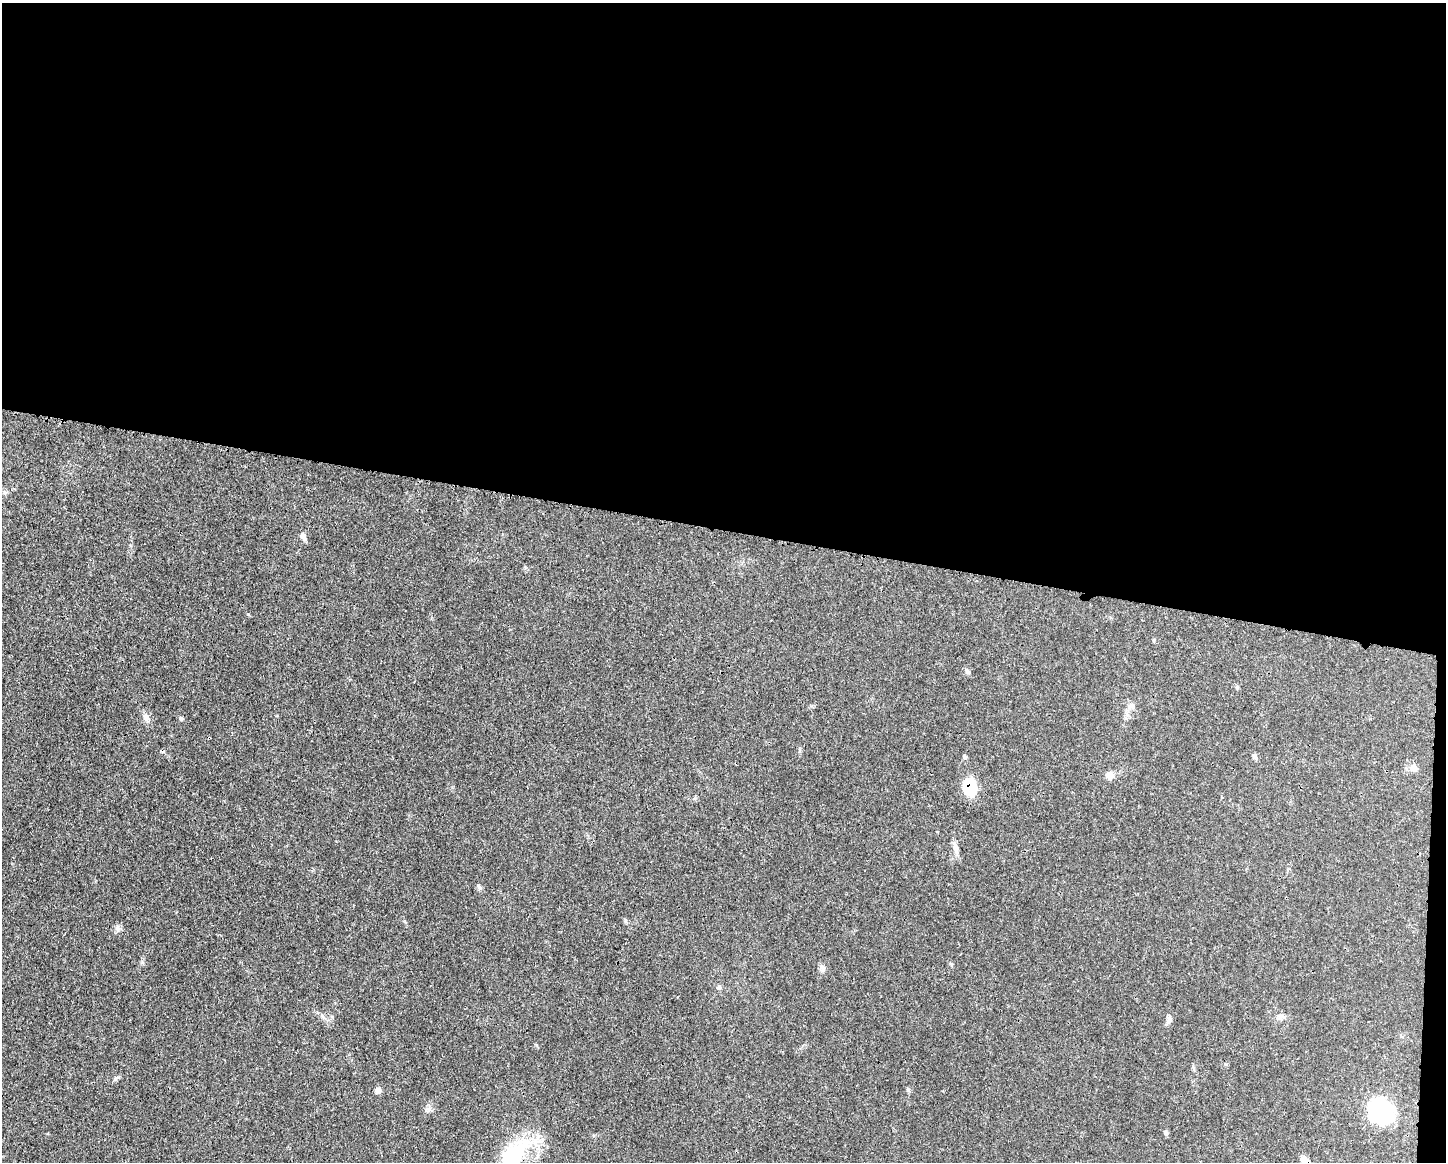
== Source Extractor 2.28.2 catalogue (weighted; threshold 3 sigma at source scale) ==
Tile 3 of 3 x 4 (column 3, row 1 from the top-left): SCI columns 3001-4444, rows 3491-4650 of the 4670 x 4657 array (HDU 1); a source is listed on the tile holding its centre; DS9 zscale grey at full resolution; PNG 1448 x 1164 px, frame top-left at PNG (2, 3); no overlay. Shown black and unused: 46% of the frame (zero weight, under 3 of 4 exposures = <1% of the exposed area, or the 3 px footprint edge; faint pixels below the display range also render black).
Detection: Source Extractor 2.28.2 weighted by HDU 2 'WHT'; one run over the whole footprint, this tile lists its part. Background 0.0206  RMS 0.0023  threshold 0.0102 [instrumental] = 3 sigma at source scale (4.5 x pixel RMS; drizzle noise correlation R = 1.50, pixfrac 1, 0.05/0.05 arcsec/px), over >= 5 px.
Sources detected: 28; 1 cosmic-ray / hot-pixel residue — not listed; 1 inside a brighter listed object's ellipse — not listed separately; the other 26 listed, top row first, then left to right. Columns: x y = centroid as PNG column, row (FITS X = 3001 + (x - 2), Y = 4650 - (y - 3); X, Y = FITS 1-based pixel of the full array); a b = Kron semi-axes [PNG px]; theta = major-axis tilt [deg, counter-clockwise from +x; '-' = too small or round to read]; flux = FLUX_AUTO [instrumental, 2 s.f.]
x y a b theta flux
5 492 6 6 - 0.49
303 536 11 7 -63 0.89
967 671 9 4 -36 0.43
1131 706 9 6 1 0.82
146 717 13 8 -62 1.2
181 718 5 5 - 0.32
1255 756 9 5 -74 0.59
965 757 6 4 18 0.33
1413 767 12 10 -40 1.3
1110 775 10 8 27 1.4
970 787 14 11 -87 9.3
955 847 17 6 -74 1.3
479 887 9 4 -54 0.44
625 920 6 4 -72 0.32
117 928 7 4 -71 0.51
823 967 10 7 -39 0.73
719 987 7 5 30 0.42
322 1016 7 4 -71 0.42
1280 1016 9 6 -15 0.77
1169 1019 13 5 81 0.82
378 1090 8 7 - 0.81
429 1109 8 6 20 0.71
1381 1111 23 19 -44 28
1166 1133 7 6 - 0.43
512 1157 41 23 62 17
1305 1160 11 7 -40 1.9
Overlapping masked pixels (flux is a lower limit): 3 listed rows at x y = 970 787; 512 1157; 1305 1160
Isophote crosses this tile's border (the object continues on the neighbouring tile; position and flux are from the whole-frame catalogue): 2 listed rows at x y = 512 1157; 1305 1160
Unlisted compact peaks at least as high as the median listed source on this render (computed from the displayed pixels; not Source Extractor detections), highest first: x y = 248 614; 115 1079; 142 962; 536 1045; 908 1090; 951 964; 800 749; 525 567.